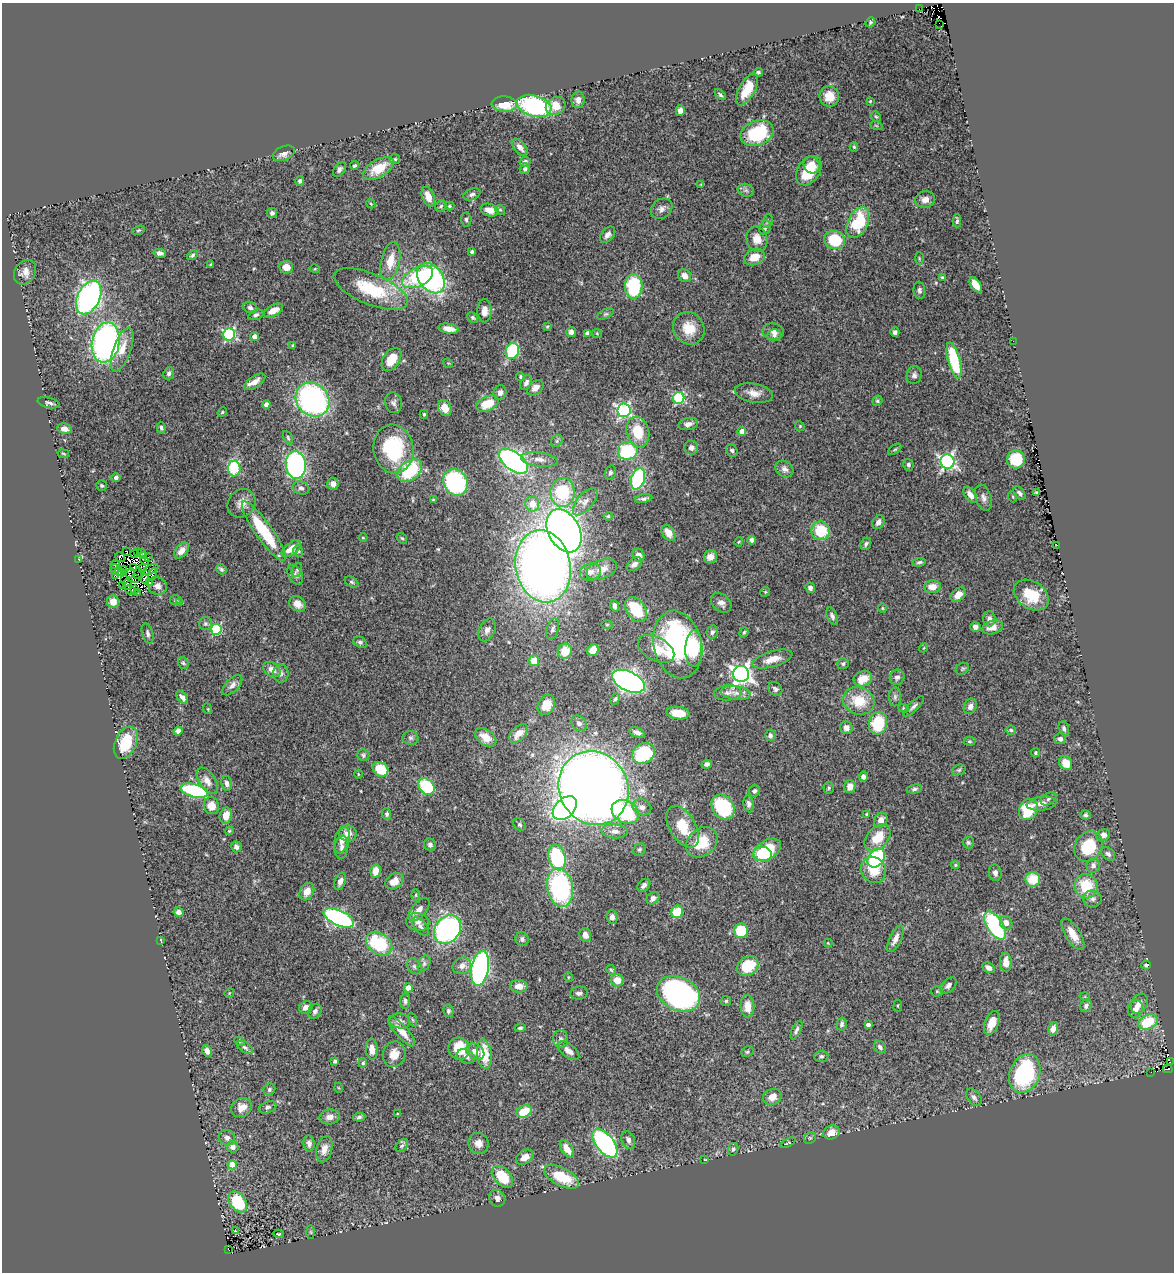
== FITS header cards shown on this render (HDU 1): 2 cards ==
NAXIS1  =                 1172
NAXIS2  =                 1270

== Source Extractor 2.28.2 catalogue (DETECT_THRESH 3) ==
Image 1172 x 1270 px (HDU 1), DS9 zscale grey, 1 PNG px = 1 image px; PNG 1176 x 1274 px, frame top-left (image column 1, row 1270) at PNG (2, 3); each listed source drawn as its Kron ellipse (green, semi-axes under 4 px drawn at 4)
Background 0.503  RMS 0.025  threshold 0.0752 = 3 sigma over >= 5 px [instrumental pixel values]
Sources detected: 466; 7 with non-positive FLUX_AUTO (blend fragments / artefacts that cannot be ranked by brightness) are neither listed nor drawn; the other 459 listed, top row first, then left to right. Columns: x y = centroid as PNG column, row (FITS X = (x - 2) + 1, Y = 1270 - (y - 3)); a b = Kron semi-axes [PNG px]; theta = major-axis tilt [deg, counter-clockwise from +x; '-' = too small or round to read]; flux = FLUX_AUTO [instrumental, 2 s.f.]
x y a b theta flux
919 9 2 2 - 8
870 22 5 4 - 2.1
940 25 4 2 - 1.1
758 72 4 4 - 3
747 89 17 8 62 41
720 95 7 4 -42 3
829 96 10 9 - 31
578 100 8 6 86 10
870 101 3 2 - 1.4
504 104 12 7 -3 35
534 106 18 10 -16 220
556 106 10 8 33 26
680 111 5 4 - 9.6
876 117 6 4 -52 2.1
876 125 6 4 -20 2.2
757 133 17 12 21 120
520 147 10 5 -48 10
854 147 5 4 - 2.2
284 153 11 7 24 11
395 159 5 5 - 2.2
525 162 5 5 - 5.3
812 165 8 8 - 18
354 166 4 3 - 2.9
339 169 8 5 53 4.7
378 169 17 9 31 41
525 169 5 5 - 3.6
809 171 16 11 56 60
300 181 5 4 - 3.9
701 185 4 4 - 1.7
746 190 8 6 -21 5.2
472 194 9 5 22 5.4
428 196 10 6 -71 18
925 200 10 8 10 12
371 204 5 3 - 1.6
441 206 6 5 - 3.4
449 206 5 4 - 2.3
662 209 11 9 40 9.2
490 210 9 6 -15 17
500 210 5 4 - 2.2
272 213 5 5 - 5
466 219 7 5 -86 3.6
768 221 7 5 74 3.2
957 221 7 3 -89 2.7
858 223 16 10 64 91
765 228 7 5 69 4
138 230 7 4 19 2.4
607 235 9 6 48 7.5
757 239 13 10 -73 19
835 240 10 9 - 70
472 252 4 3 - 3.7
160 253 6 4 -9 6.3
192 255 6 4 40 2.9
754 257 11 7 22 24
919 258 6 3 -89 1.8
390 261 19 9 78 30
211 265 4 3 - 2.1
286 267 7 6 - 16
315 269 5 3 - 1.6
25 272 13 10 55 11
685 276 7 6 - 13
418 277 16 9 25 110
942 277 3 3 - 2
431 278 16 12 -53 320
976 285 8 5 -56 21
634 286 12 9 89 130
371 289 39 15 -23 100
919 290 8 6 -83 4.3
89 297 18 11 64 500
250 308 7 5 -24 5.5
273 311 10 5 27 20
484 311 11 7 -88 13
605 314 9 4 26 3.3
256 315 8 5 19 4.3
472 317 5 4 - 3.3
547 326 3 2 - 1.6
689 328 17 15 -54 35
449 329 10 5 -10 12
773 331 11 8 -10 9.2
571 332 5 5 - 5.8
895 332 5 4 - 5
587 333 4 4 - 6.8
597 333 5 4 - 1.8
229 334 6 6 - 240
774 335 7 6 - 4.4
255 337 4 4 - 14
1013 341 2 2 - 34
106 342 20 13 80 540
293 346 3 3 - 1.9
122 350 23 9 71 26
512 351 8 6 71 120
391 359 12 8 56 34
954 360 18 6 -76 95
448 363 5 4 - 1.8
169 373 6 5 - 3.9
914 375 9 7 78 5.8
520 377 4 4 - 2.3
255 382 12 5 34 13
526 382 8 5 62 6
535 388 9 6 39 10
500 393 7 6 - 7.7
754 393 19 9 -10 17
679 398 6 5 - 160
313 400 18 15 -47 400
877 401 5 4 - 3
49 403 11 5 -14 4.9
393 403 10 8 -75 6.3
487 404 12 7 26 36
266 405 4 4 - 10
445 408 8 6 -65 21
624 410 7 6 - 370
222 412 5 4 - 2
424 414 4 4 - 2.2
688 424 10 6 11 9.8
800 426 5 4 - 2
161 428 6 4 -82 3.3
64 429 7 5 -11 11
638 432 15 11 -76 54
742 432 4 4 - 19
288 438 7 4 -64 3
557 441 6 5 - 2.8
691 447 7 7 - 6.8
393 449 24 20 -81 130
895 449 7 3 35 2.3
732 450 7 5 -54 3.8
628 451 10 9 - 120
63 454 6 3 -10 1.6
539 459 18 7 -8 14
1016 459 9 9 - 74
513 461 17 9 -37 510
947 462 7 7 - 450
296 465 14 10 -83 350
908 465 6 5 - 4
234 468 8 6 86 99
784 469 9 7 -38 7.5
410 471 14 9 40 110
610 473 7 5 71 4.3
116 478 4 4 - 5.4
638 479 11 6 72 220
455 482 14 12 -61 210
333 484 6 5 - 9.3
102 485 5 5 - 3.1
301 488 8 6 -17 5.9
562 492 14 12 87 100
1019 493 7 4 -54 4.8
1036 493 3 3 - 2.3
970 495 9 5 -55 11
1013 497 5 3 - 1.8
983 498 13 8 -71 8.6
644 499 9 4 9 4.3
433 500 3 3 - 1.8
585 502 16 8 49 14
241 503 15 13 48 16
532 504 7 7 - 25
608 516 4 4 - 1.8
878 522 7 5 56 7.6
264 531 36 8 -55 110
564 531 23 15 -61 1400
821 531 9 9 - 56
669 533 8 6 -55 18
363 538 4 3 - 1.5
402 538 6 4 -51 2.3
752 540 4 4 - 6.5
739 542 5 3 - 1.8
866 544 6 5 - 4.5
1057 546 2 2 - 2
291 549 11 6 38 22
137 551 3 2 - 1.5
182 551 9 5 48 13
298 551 6 5 - 3.7
126 552 4 2 - 1.9
134 553 4 2 - 1.5
142 553 4 2 - 1.9
638 555 7 5 -57 9.4
144 556 4 2 - 0.36
120 557 5 2 - 2.2
710 557 7 6 - 11
148 558 3 2 - 1.4
78 559 2 2 - 12
144 561 4 2 - 1.1
919 562 6 3 7 3.4
634 564 9 5 41 6.6
115 565 4 2 - 0.27
543 566 36 27 -79 1500
134 567 3 2 - 1.7
115 569 5 3 - 1.7
143 569 3 2 - 2.4
151 569 8 2 29 3.2
221 569 6 4 -35 3.5
602 569 16 9 21 18
124 570 4 2 - 1.9
297 570 7 5 69 2.6
119 571 4 2 - 5.6
590 572 10 8 17 12
122 573 3 2 - 2.4
130 573 5 3 - 0.19
138 573 6 2 62 2.6
153 574 6 3 66 11
115 575 3 2 - 4.6
295 575 10 7 -60 5.6
136 578 2 2 - 2.1
124 579 2 2 - 1.1
145 579 4 3 - 3.8
351 582 7 5 -28 3.4
149 583 3 2 - 2.4
127 584 6 2 85 1.9
122 586 3 3 - 7.2
157 586 10 8 -29 9.9
932 587 8 6 5 17
810 588 5 4 - 5.5
135 589 3 2 - 2.8
130 590 5 2 - 0.36
137 592 2 2 - 3.3
765 592 5 4 - 1.7
958 595 9 6 38 16
1031 595 19 13 -33 49
175 600 6 4 0 2.6
113 602 6 6 - 15
180 603 4 4 - 11
721 603 11 8 -42 9.2
297 604 9 7 -34 14
615 606 6 4 -76 5.7
882 608 5 3 - 1.5
636 610 14 9 -56 66
832 616 9 5 -67 5.1
989 619 7 6 - 7.3
205 623 6 6 - 4.2
607 625 6 4 0 1.6
975 627 5 5 - 4.7
992 627 11 6 16 15
216 629 5 5 - 150
553 629 11 6 74 5.5
487 630 12 8 64 7.9
712 632 7 5 80 4.7
744 632 5 4 - 2.3
148 633 10 5 -74 5.3
360 642 7 5 -27 3.5
677 645 34 24 -78 280
923 648 4 3 - 1.2
656 649 20 11 -29 27
694 649 18 8 89 58
593 650 6 5 - 19
565 651 8 7 - 31
772 659 21 7 16 21
534 661 5 5 - 30
183 663 6 5 - 2.7
843 664 6 5 - 3.9
962 669 7 5 33 2.6
272 670 9 7 -33 13
281 674 9 8 - 7.2
741 674 8 8 - 920
897 677 8 7 - 6.1
863 679 9 7 21 28
628 681 17 9 -26 690
232 685 12 6 46 8.7
775 689 8 6 -42 4.4
728 693 14 7 5 8.7
736 693 15 7 -8 11
182 697 8 4 -52 7.1
895 697 9 6 89 4.7
615 699 6 4 62 2.8
859 701 16 13 -17 46
546 705 10 8 61 23
914 706 13 4 46 5.6
970 706 8 6 66 9.5
904 708 5 4 - 2.2
208 709 5 3 - 1.5
678 713 11 6 -7 27
579 723 8 7 - 6.4
878 723 11 9 75 75
846 728 6 6 - 12
1064 728 7 5 -74 4.1
1011 730 5 4 - 2.4
178 731 4 4 - 7.2
637 732 8 5 -24 7.9
519 733 11 6 45 20
770 735 6 5 - 5.4
486 737 12 7 -36 22
410 738 8 7 - 4.8
1060 739 6 5 - 6.2
970 741 6 4 -1 2.3
126 743 17 10 66 64
644 753 12 9 32 120
1035 753 5 4 - 2
363 755 6 6 - 3.4
1066 763 7 6 - 29
707 764 5 4 - 4.5
380 769 8 7 - 50
959 770 7 5 21 3
358 774 4 3 - 1.3
863 777 5 4 - 7.5
207 781 15 8 -57 12
227 783 7 5 -79 6.4
426 786 9 7 -48 110
850 787 6 5 - 14
593 788 38 34 -62 2500
829 788 6 5 - 2.6
914 789 8 4 10 4.1
194 791 14 6 -14 170
754 791 6 5 - 4.2
1048 799 8 5 32 4.5
748 804 8 5 -84 5.4
1042 804 15 7 7 13
211 806 8 7 - 21
642 807 9 8 - 9.1
723 807 13 10 -53 120
565 808 14 9 44 400
1028 809 11 9 66 68
625 812 14 11 -30 130
387 814 5 4 - 3.4
866 814 3 3 - 1.4
1085 815 5 4 - 3.4
226 816 8 6 80 20
881 820 8 6 58 13
519 824 7 5 -45 3.4
683 827 23 13 -59 49
229 831 4 3 - 1.6
615 831 13 7 -3 11
348 833 9 8 - 15
1103 835 7 6 - 9.8
878 838 15 10 47 37
342 840 14 7 76 12
702 842 17 13 41 50
968 842 6 5 - 3.2
430 845 6 6 - 4.5
1088 846 16 13 54 65
236 847 5 5 - 5.5
341 847 11 7 84 6.8
639 849 7 5 43 3.3
767 850 15 9 30 65
763 854 9 7 -9 82
1108 854 8 5 -43 5.4
557 857 13 8 -75 160
876 858 10 7 54 160
955 865 4 3 - 2.2
1093 865 7 6 - 6.9
873 870 14 12 -56 35
376 871 6 5 - 20
995 873 8 6 -79 6.4
1033 879 7 7 - 40
340 881 9 5 71 7.4
394 881 10 7 33 21
644 885 7 5 45 6.2
1086 886 12 11 - 63
560 887 19 13 -79 230
307 892 9 7 62 17
416 895 6 4 89 2.3
653 898 7 5 43 6.4
1093 899 9 8 - 7.6
419 910 14 7 51 13
179 912 5 5 - 8.1
677 912 6 6 - 56
612 917 7 5 -85 7.9
339 918 16 7 -24 340
418 922 11 9 -12 10
1006 923 7 6 - 9.7
420 926 11 6 -49 5.8
995 926 16 8 -56 190
447 929 15 12 51 350
741 931 7 7 - 75
1073 934 18 7 -58 23
585 935 7 5 -72 9.4
522 939 7 6 - 4.9
895 939 14 6 64 13
161 940 4 2 - 1.1
828 943 4 4 - 1.5
379 944 14 10 -35 100
1006 962 10 6 -86 16
424 964 9 5 64 4.8
1146 965 5 3 - 3.1
414 966 9 6 -45 5
462 966 9 8 - 11
748 966 11 9 33 59
480 968 18 8 80 460
989 968 6 5 - 8.6
611 970 5 4 - 2.2
568 977 5 3 - 1.5
617 980 6 6 - 20
948 985 10 6 45 7.6
519 986 9 6 -1 14
408 988 4 4 - 28
937 991 5 5 - 2.6
229 993 5 4 - 1.4
579 993 9 6 8 5.8
678 994 23 16 -26 460
1085 997 5 3 - 1.5
405 1001 7 5 84 4.4
726 1001 5 5 - 2.7
1139 1003 10 8 58 12
748 1006 11 7 -87 20
898 1006 6 3 83 1.8
1086 1006 6 5 - 5
306 1007 7 6 - 7.3
1136 1009 8 7 - 11
315 1011 8 6 56 5.6
448 1011 6 5 - 3.5
412 1020 7 3 -71 2.4
400 1021 10 7 -9 7.6
1148 1022 10 7 24 59
992 1023 12 7 69 21
842 1024 6 4 79 4.2
868 1025 4 4 - 7.7
520 1028 5 4 - 3.8
1053 1029 7 5 76 11
796 1030 10 4 65 4.9
402 1031 19 6 -48 23
560 1039 9 7 -89 5.9
240 1041 5 4 - 2.5
245 1047 9 5 -32 4.2
880 1047 7 5 -50 6.1
372 1049 10 6 -85 14
459 1049 11 10 - 50
207 1051 6 4 -60 9.4
475 1051 10 7 -32 14
568 1051 13 6 -38 11
747 1052 6 5 - 2.7
394 1054 13 11 68 21
484 1054 15 7 -83 41
466 1056 9 6 -27 7.4
821 1056 7 5 4 3.6
335 1061 4 3 - 2.9
1170 1062 3 2 - 9.3
363 1063 4 4 - 2.7
1168 1069 5 2 - 23
1151 1072 3 2 - 1.8
1025 1074 20 15 67 220
339 1088 5 3 - 1.4
269 1089 6 5 - 3.7
772 1097 9 8 - 16
974 1097 10 6 -52 5.9
268 1107 9 5 20 4.4
242 1108 11 9 35 18
524 1112 8 5 28 44
397 1114 3 2 - 1.1
330 1117 10 7 12 11
359 1117 6 4 9 3.7
831 1132 8 6 19 18
227 1138 8 7 - 6.8
810 1138 6 5 - 2.7
628 1140 9 6 -69 7.5
478 1143 10 10 - 13
605 1143 17 9 -51 340
788 1143 8 4 26 2.4
309 1144 8 5 -82 7.7
402 1146 7 5 48 3.5
233 1147 6 6 - 7.4
324 1149 13 7 75 15
567 1149 10 5 -57 17
733 1149 6 5 - 3.3
525 1157 9 6 29 14
705 1160 3 2 - 1.2
232 1165 4 4 - 27
502 1177 13 8 -48 57
562 1177 19 9 -27 63
497 1198 9 7 -58 7
238 1202 12 7 -53 110
236 1231 3 2 - 2.9
311 1232 7 4 -88 2.6
279 1234 5 3 - 1.9
228 1250 3 2 - 12
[7 non-positive-flux detections neither listed nor drawn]